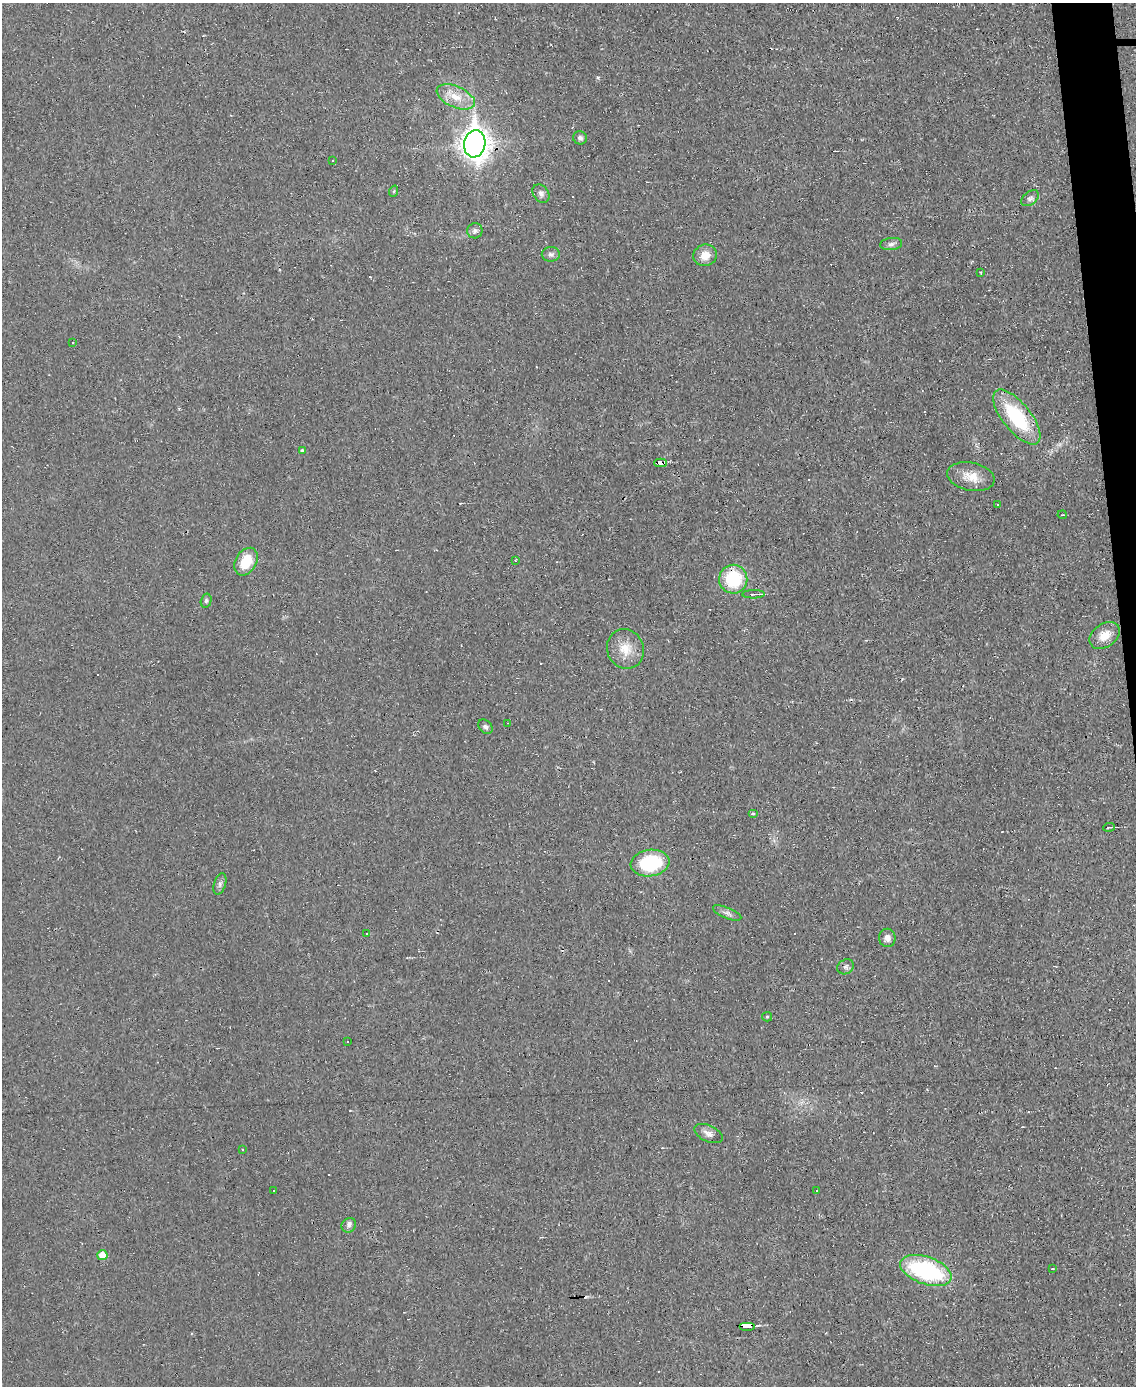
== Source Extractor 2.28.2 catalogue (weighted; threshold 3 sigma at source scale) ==
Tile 6 of 4 x 3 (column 2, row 2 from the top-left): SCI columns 1135-2268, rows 1513-2896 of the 4535 x 4512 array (HDU 1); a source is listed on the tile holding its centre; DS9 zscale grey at full resolution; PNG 1138 x 1388 px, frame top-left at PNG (2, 3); each listed source drawn as its Kron ellipse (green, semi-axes under 4 px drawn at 4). Shown black and unused: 2% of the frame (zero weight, under 2 of 3 exposures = <1% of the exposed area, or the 3 px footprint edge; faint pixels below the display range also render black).
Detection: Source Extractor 2.28.2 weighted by HDU 2 'WHT'; one run over the whole footprint, this tile lists its part. Background 0.0242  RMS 0.0048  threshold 0.0214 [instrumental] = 3 sigma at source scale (4.5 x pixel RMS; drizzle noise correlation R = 1.50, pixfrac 1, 0.05/0.05 arcsec/px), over >= 5 px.
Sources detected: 64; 17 cosmic-ray / hot-pixel residue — neither listed nor drawn; the other 47 listed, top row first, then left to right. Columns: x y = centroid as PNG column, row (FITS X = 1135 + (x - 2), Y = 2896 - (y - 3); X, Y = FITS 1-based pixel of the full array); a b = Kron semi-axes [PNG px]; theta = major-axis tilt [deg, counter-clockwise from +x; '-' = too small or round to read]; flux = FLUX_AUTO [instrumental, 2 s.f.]
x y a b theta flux
456 97 20 10 -24 8
580 138 7 6 - 1.4
475 144 13 10 81 600
332 161 3 3 - 0.58
394 191 6 3 71 0.5
541 194 10 7 -53 1.9
1030 198 10 6 38 1.5
475 231 8 7 - 1.8
891 244 11 6 7 1.7
551 254 9 7 3 1.5
705 255 12 10 17 5.1
981 273 3 3 - 0.52
73 342 3 2 - 0.69
1017 417 33 14 -51 33
302 450 4 3 - 0.67
660 463 6 3 -1 54
971 477 24 14 -11 7.9
997 505 3 2 - 0.48
1062 515 4 2 - 0.46
515 561 4 3 - 0.52
246 562 15 10 59 12
733 579 14 14 - 25
753 594 11 3 1 1.4
206 601 7 5 75 1
1105 635 17 11 35 6.4
625 649 20 18 -67 8.6
508 723 3 3 - 0.36
485 727 8 6 -47 1.3
753 814 5 3 - 0.56
1109 827 6 2 6 0.6
650 863 19 13 8 31
220 884 11 5 73 1.4
727 913 15 5 -23 1.9
367 934 3 3 - 3.1
887 938 9 8 - 2.4
846 967 8 7 - 1.4
767 1017 5 4 - 0.55
347 1042 3 3 - 5.8
708 1133 15 8 -25 2.8
242 1149 3 2 - 0.52
274 1190 3 3 - 2.5
816 1191 3 2 - 0.39
349 1225 8 6 44 1.5
102 1255 5 5 - 5.8
1053 1269 4 2 - 0.33
926 1270 27 13 -19 51
748 1326 8 3 0 40
Overlapping masked pixels (flux is a lower limit): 2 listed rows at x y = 660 463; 748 1326